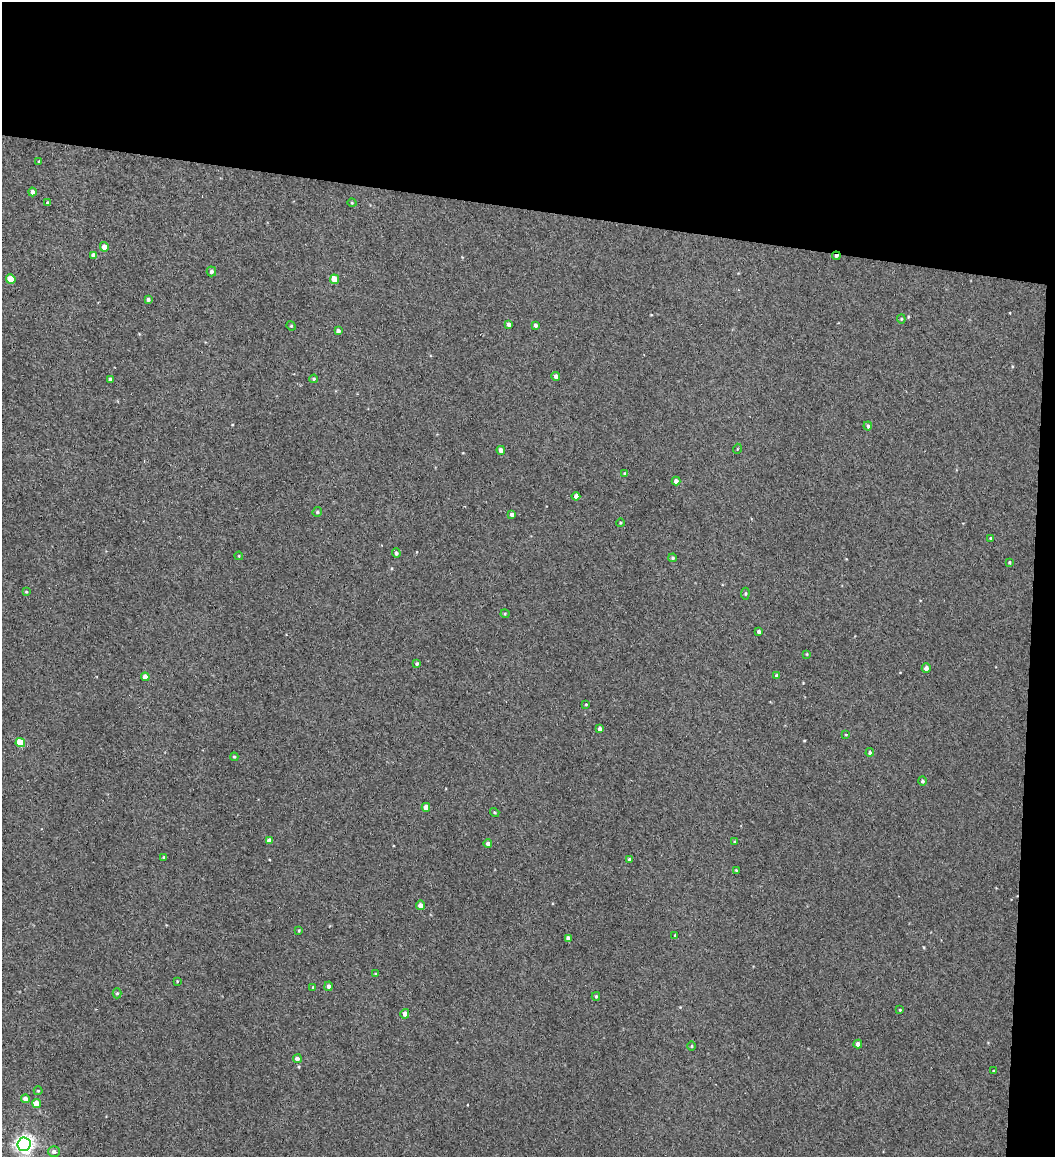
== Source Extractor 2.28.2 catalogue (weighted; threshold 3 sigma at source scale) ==
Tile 2 of 2 x 2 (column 2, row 1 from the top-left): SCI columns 1123-2175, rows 1157-2311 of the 2265 x 2311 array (HDU 1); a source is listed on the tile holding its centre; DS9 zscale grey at full resolution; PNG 1057 x 1159 px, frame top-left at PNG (2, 2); each listed source drawn as its Kron ellipse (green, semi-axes under 4 px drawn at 4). Shown black and unused: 20% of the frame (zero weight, under 2 of 3 exposures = <1% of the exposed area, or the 3 px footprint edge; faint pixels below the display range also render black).
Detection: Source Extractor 2.28.2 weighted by HDU 2 'WHT'; one run over the whole footprint, this tile lists its part. Background 0.0372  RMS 0.74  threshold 3.32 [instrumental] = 3 sigma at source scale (4.5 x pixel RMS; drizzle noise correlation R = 1.50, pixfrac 1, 0.05/0.05 arcsec/px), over >= 5 px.
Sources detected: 78; all 78 listed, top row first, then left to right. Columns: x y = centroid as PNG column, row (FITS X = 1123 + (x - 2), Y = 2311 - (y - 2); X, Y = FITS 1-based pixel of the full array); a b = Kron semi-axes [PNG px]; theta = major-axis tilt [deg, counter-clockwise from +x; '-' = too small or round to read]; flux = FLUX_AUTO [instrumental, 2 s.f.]
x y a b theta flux
39 161 3 3 - 70
32 192 4 4 - 280
48 203 4 3 - 150
352 203 4 3 - 61
104 247 4 4 - 560
93 255 4 4 - 270
836 256 4 3 - 230
211 271 5 5 - 190
11 279 5 4 - 1500
334 279 5 4 - 990
148 299 4 3 - 160
901 319 4 4 - 70
509 324 4 4 - 260
536 325 4 3 - 230
291 326 5 4 - 85
338 331 4 4 - 210
556 376 4 4 - 250
314 379 4 4 - 110
110 380 4 4 - 270
868 426 4 4 - 150
737 449 5 3 - 66
501 450 4 4 - 350
625 474 3 3 - 110
676 481 4 4 - 270
576 496 4 4 - 300
317 512 5 4 - 110
512 514 4 4 - 290
620 523 4 3 - 67
990 538 4 3 - 64
396 553 4 4 - 170
239 556 4 3 - 59
673 558 4 4 - 110
1009 562 4 3 - 74
26 592 4 3 - 73
745 594 6 4 84 86
505 614 4 4 - 75
759 631 4 3 - 220
807 654 4 3 - 64
417 663 4 3 - 110
926 668 4 4 - 250
777 676 4 3 - 190
145 677 4 4 - 560
586 704 3 2 - 64
600 729 4 3 - 270
846 735 4 2 - 57
20 743 5 4 - 2100
870 752 4 4 - 160
234 757 4 3 - 76
922 781 5 4 - 140
426 807 4 4 - 540
495 812 5 3 - 83
269 841 4 4 - 510
735 842 3 3 - 79
488 844 4 4 - 200
164 857 4 3 - 110
629 860 4 4 - 180
736 870 3 3 - 60
420 905 5 4 - 370
299 930 3 2 - 67
675 935 3 3 - 60
568 938 4 4 - 250
375 974 4 3 - 69
177 981 4 3 - 59
328 986 4 4 - 250
313 987 3 3 - 55
117 993 5 4 - 110
596 996 4 3 - 94
900 1010 3 2 - 60
405 1014 5 4 - 430
858 1044 4 4 - 300
692 1046 5 3 - 73
297 1059 4 4 - 270
993 1071 3 3 - 66
38 1091 4 4 - 72
25 1099 4 4 - 460
37 1103 4 4 - 950
24 1144 6 6 - 33000
54 1152 6 5 - 250
Overlapping masked pixels (flux is a lower limit): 1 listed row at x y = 836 256